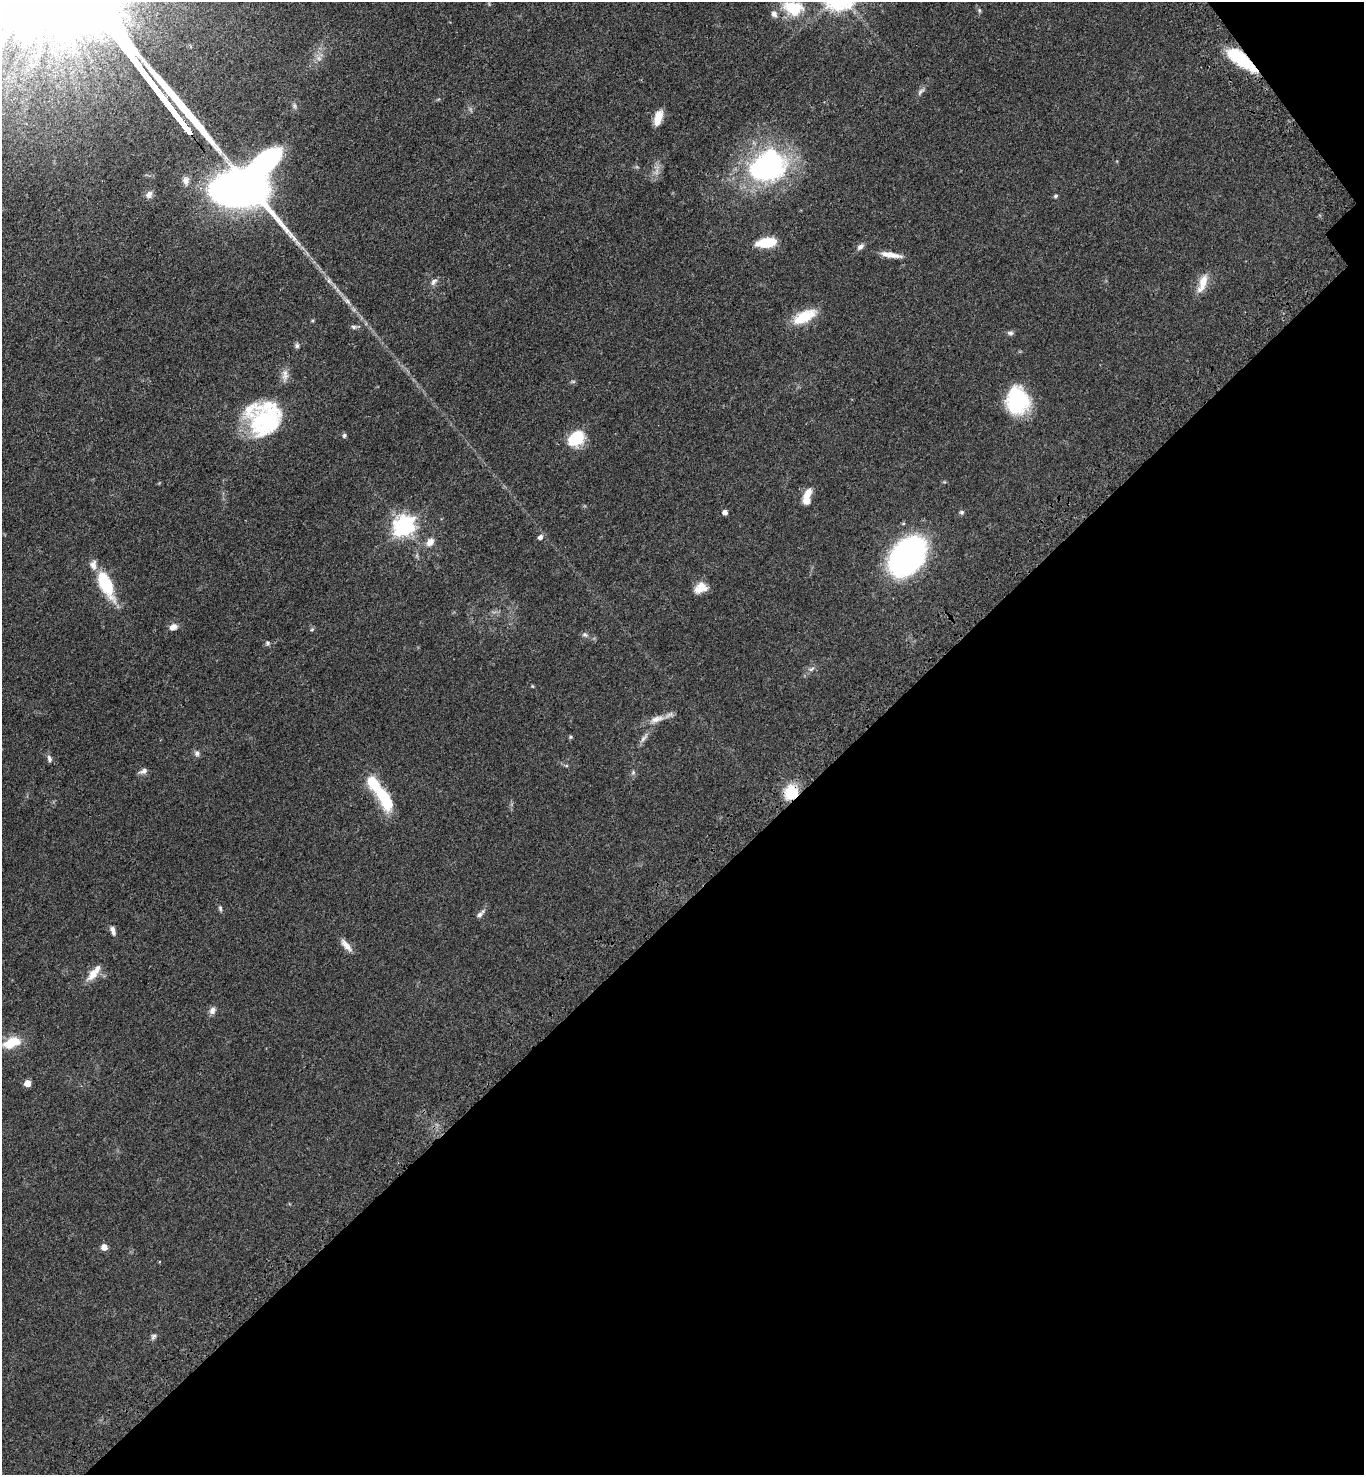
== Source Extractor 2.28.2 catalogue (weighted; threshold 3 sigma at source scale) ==
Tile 12 of 4 x 4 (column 4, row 3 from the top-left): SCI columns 4337-5698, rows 1573-3045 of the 6090 x 6092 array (HDU 1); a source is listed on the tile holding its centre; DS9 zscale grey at full resolution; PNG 1366 x 1477 px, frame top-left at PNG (2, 2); no overlay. Shown black and unused: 40% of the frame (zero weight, under 3 of 4 exposures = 6% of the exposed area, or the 3 px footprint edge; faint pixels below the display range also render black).
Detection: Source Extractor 2.28.2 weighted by HDU 2 'WHT'; one run over the whole footprint, this tile lists its part. Background 0.0438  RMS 0.0052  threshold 0.0233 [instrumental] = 3 sigma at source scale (4.5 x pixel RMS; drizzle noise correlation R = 1.50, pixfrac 1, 0.05/0.05 arcsec/px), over >= 5 px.
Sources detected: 70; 3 too faint to see at this stretch — not listed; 7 inside a brighter listed object's ellipse — not listed separately; the other 60 listed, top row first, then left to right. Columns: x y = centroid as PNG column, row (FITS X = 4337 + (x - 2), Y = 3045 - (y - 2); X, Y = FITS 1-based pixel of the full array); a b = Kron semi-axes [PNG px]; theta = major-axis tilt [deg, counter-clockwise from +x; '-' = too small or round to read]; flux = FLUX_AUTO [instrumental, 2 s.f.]
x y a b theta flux
793 8 31 21 -14 21
979 10 6 5 - 0.76
319 58 9 7 -43 2.2
1241 59 38 12 -38 27
920 92 12 6 50 1.8
294 106 8 6 -85 1.4
658 118 16 8 73 7.3
768 165 33 27 26 120
186 180 11 9 -81 2.7
149 194 10 8 60 2.2
1056 196 5 5 - 0.87
767 242 17 8 7 20
860 247 10 6 40 1.9
891 255 25 6 -9 5.7
434 282 12 7 47 2
1202 283 26 9 71 7.3
804 317 22 10 25 19
1010 333 8 6 -6 1.3
297 346 7 6 - 1.2
285 375 20 8 88 3.6
573 382 8 4 8 0.76
1017 400 29 24 -80 34
267 420 42 34 45 48
344 435 6 5 - 0.97
576 438 20 16 41 17
808 493 12 8 56 5.7
725 512 4 4 - 3.2
962 512 6 6 - 0.94
404 526 8 7 - 290
540 537 5 5 - 2.1
430 542 11 8 52 3.9
907 556 28 19 50 170
106 584 34 13 -65 25
700 588 15 11 28 6
173 627 10 8 22 3.3
312 629 7 4 18 0.8
585 635 10 6 -28 1.5
267 643 7 6 - 1.1
811 669 11 6 27 1.8
532 686 5 4 - 0.48
657 719 25 10 20 5.8
570 737 5 4 - 0.65
644 738 18 6 54 2.6
197 753 8 7 - 1.7
49 759 10 6 -73 1.6
566 766 6 4 -2 0.67
143 771 12 6 23 2
633 773 7 5 70 1.1
791 792 18 15 61 14
385 799 27 13 -62 22
220 908 9 4 -77 0.97
479 915 10 6 42 1.8
113 930 13 6 -70 2.1
346 945 20 7 -51 3.9
93 974 20 10 48 6.7
212 1010 11 8 69 2.3
11 1042 20 11 21 14
28 1083 5 5 - 8.9
104 1247 5 5 - 5.7
153 1337 9 6 61 1.3
Overlapping masked pixels (flux is a lower limit): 2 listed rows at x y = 1241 59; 791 792
Isophote crosses this tile's border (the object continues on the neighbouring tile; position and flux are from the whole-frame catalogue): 2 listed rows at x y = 793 8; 11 1042